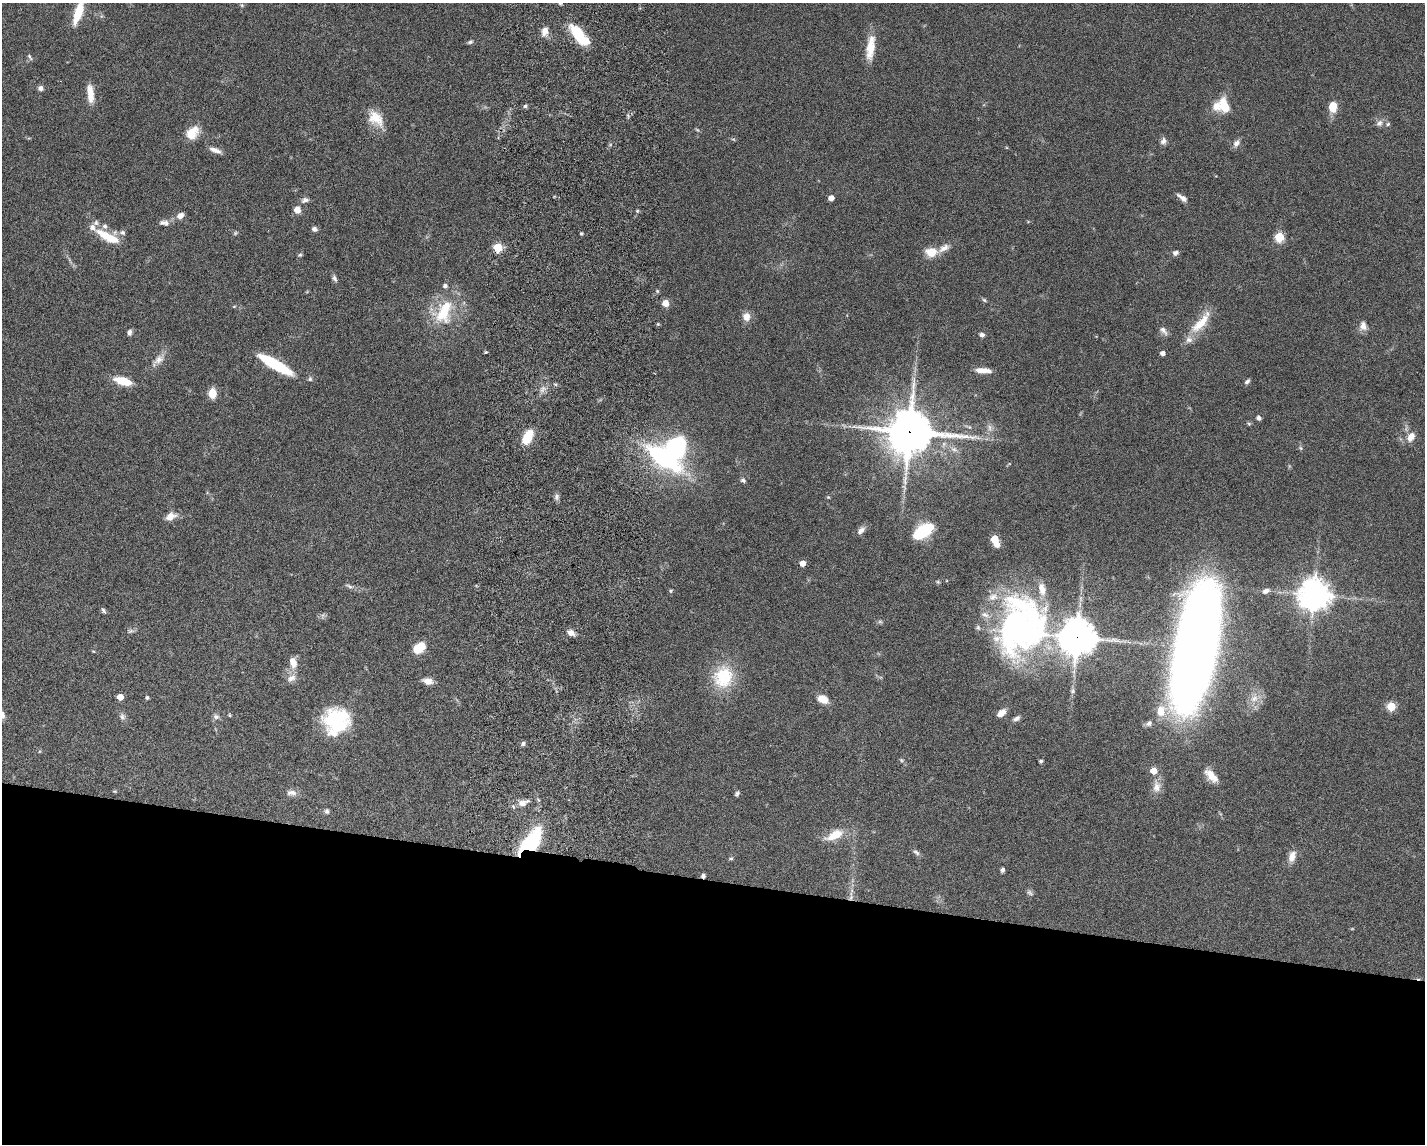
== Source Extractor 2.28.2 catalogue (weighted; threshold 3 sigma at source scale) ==
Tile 11 of 3 x 4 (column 2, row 4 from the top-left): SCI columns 1700-3122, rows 12-1153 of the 4711 x 4593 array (HDU 1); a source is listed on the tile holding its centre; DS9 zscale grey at full resolution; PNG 1427 x 1146 px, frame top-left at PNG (2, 3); no overlay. Shown black and unused: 23% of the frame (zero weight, under 5 of 9 exposures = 3% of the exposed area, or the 3 px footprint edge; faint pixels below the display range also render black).
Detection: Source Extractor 2.28.2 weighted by HDU 2 'WHT'; one run over the whole footprint, this tile lists its part. Background 0.0589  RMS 0.003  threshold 0.0124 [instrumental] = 3 sigma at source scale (4.09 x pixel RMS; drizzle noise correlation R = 1.36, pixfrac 0.8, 0.05/0.05 arcsec/px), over >= 5 px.
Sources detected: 141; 2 too faint to see at this stretch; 3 inside a brighter object's white glare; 1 cosmic-ray / hot-pixel residue — not listed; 10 inside a brighter listed object's ellipse — not listed separately; the other 125 listed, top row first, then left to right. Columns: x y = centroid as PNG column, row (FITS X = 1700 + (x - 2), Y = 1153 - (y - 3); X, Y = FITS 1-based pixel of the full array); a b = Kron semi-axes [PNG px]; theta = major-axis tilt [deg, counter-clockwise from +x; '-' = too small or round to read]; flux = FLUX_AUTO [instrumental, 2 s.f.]
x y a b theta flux
560 3 6 4 -73 0.52
242 5 5 5 - 0.37
78 12 26 8 72 7.1
545 31 11 8 78 2.1
578 33 21 11 -42 9.2
470 42 8 5 23 0.55
870 48 31 10 83 5.5
30 57 10 4 -57 0.5
40 88 7 6 - 0.94
90 94 23 8 -83 3.5
525 106 5 5 - 0.54
1224 106 18 11 -72 5.6
1333 107 11 8 86 4.3
376 118 23 15 -44 5.4
1379 123 10 8 45 1.2
1388 124 5 5 - 0.44
192 133 17 12 49 4.6
1163 141 9 7 61 1.1
1236 143 11 8 50 1.4
610 145 6 3 19 0.36
215 150 15 5 -20 1.6
831 198 5 4 - 2
1182 198 14 6 -36 1.5
305 200 11 6 18 1
297 210 9 8 - 1.8
180 216 9 7 30 1.7
163 223 10 7 -19 1.1
314 229 6 5 - 0.97
581 233 4 3 - 0.36
107 236 29 11 -25 7.6
1279 237 5 5 - 15
498 247 5 5 - 14
944 248 18 8 30 2.2
931 252 13 10 6 4.4
1175 253 8 6 23 0.84
300 255 6 5 - 0.45
334 278 10 5 -67 0.84
984 300 7 4 -36 0.47
665 303 6 6 - 2.7
234 306 5 3 - 0.24
444 312 37 22 68 14
747 317 10 9 - 2.4
1201 323 39 11 49 6.8
658 324 4 4 - 0.33
1363 326 12 9 -89 1.8
1163 330 13 7 -48 1.4
129 332 7 5 77 0.94
982 335 6 5 - 1.1
486 352 4 4 - 0.3
1162 353 4 4 - 1.3
158 360 23 9 44 2.6
275 364 34 8 -30 18
983 370 18 6 -4 3
310 379 6 5 - 0.53
123 381 20 8 -15 6
1247 381 8 5 40 0.69
542 389 11 8 62 1.5
212 393 9 7 -89 4
1259 418 5 4 - 0.87
990 428 11 7 -89 1.4
909 432 16 15 - 990
527 437 18 9 60 6.2
1411 437 11 8 59 2.6
1301 448 6 4 -88 0.43
663 458 41 16 -36 39
743 480 7 6 - 0.7
556 497 7 6 - 0.84
828 497 5 3 - 0.27
170 517 14 8 25 2.6
861 530 12 7 50 1.4
923 531 19 10 35 15
994 539 5 5 - 8.7
997 545 5 4 - 1.9
802 563 4 4 - 3
938 582 6 3 -18 0.35
349 586 13 5 -28 0.89
671 591 6 4 61 0.33
1266 591 9 6 24 1.1
1314 595 10 10 - 470
103 611 9 5 -56 0.6
880 622 7 4 -1 0.47
1022 626 61 55 79 110
131 631 10 5 16 0.73
571 633 9 6 -31 1.6
1077 637 11 11 - 670
419 648 10 7 37 9.3
1196 648 91 25 79 640
93 651 5 3 - 0.27
293 662 14 9 -76 3
723 677 31 27 75 13
291 678 14 9 36 2
428 681 12 7 -12 2
1072 691 7 7 - 0.63
120 697 5 4 - 3.4
147 698 4 4 - 0.52
1254 698 12 9 25 2.3
822 699 10 7 -28 4.4
1391 706 5 5 - 12
1161 711 14 11 67 4.6
1001 713 11 6 39 2.1
230 715 5 3 - 0.28
122 717 10 8 -70 1
216 717 8 7 - 0.91
1016 718 11 6 29 0.95
336 721 29 26 -39 18
1149 723 8 6 33 1.1
523 743 6 5 - 0.61
901 760 6 4 -46 0.41
1041 761 3 3 - 0.65
1154 771 5 5 - 4.3
1211 776 20 9 -47 3.6
1157 787 17 11 -88 2.7
114 791 7 3 -1 0.29
291 793 15 8 -1 1.6
737 794 7 4 58 0.61
523 803 18 10 17 2.6
327 811 6 5 - 0.74
835 835 24 10 25 5.7
530 843 20 10 51 38
916 852 10 6 -32 0.81
1292 856 14 8 72 2.6
731 858 6 4 17 0.41
1002 870 5 4 - 0.77
1030 893 10 6 -39 0.76
851 898 8 5 71 0.84
Overlapping masked pixels (flux is a lower limit): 5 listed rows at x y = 909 432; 1022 626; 1077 637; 530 843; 851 898
Isophote crosses this tile's border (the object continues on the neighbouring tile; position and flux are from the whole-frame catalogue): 2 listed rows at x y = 560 3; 78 12